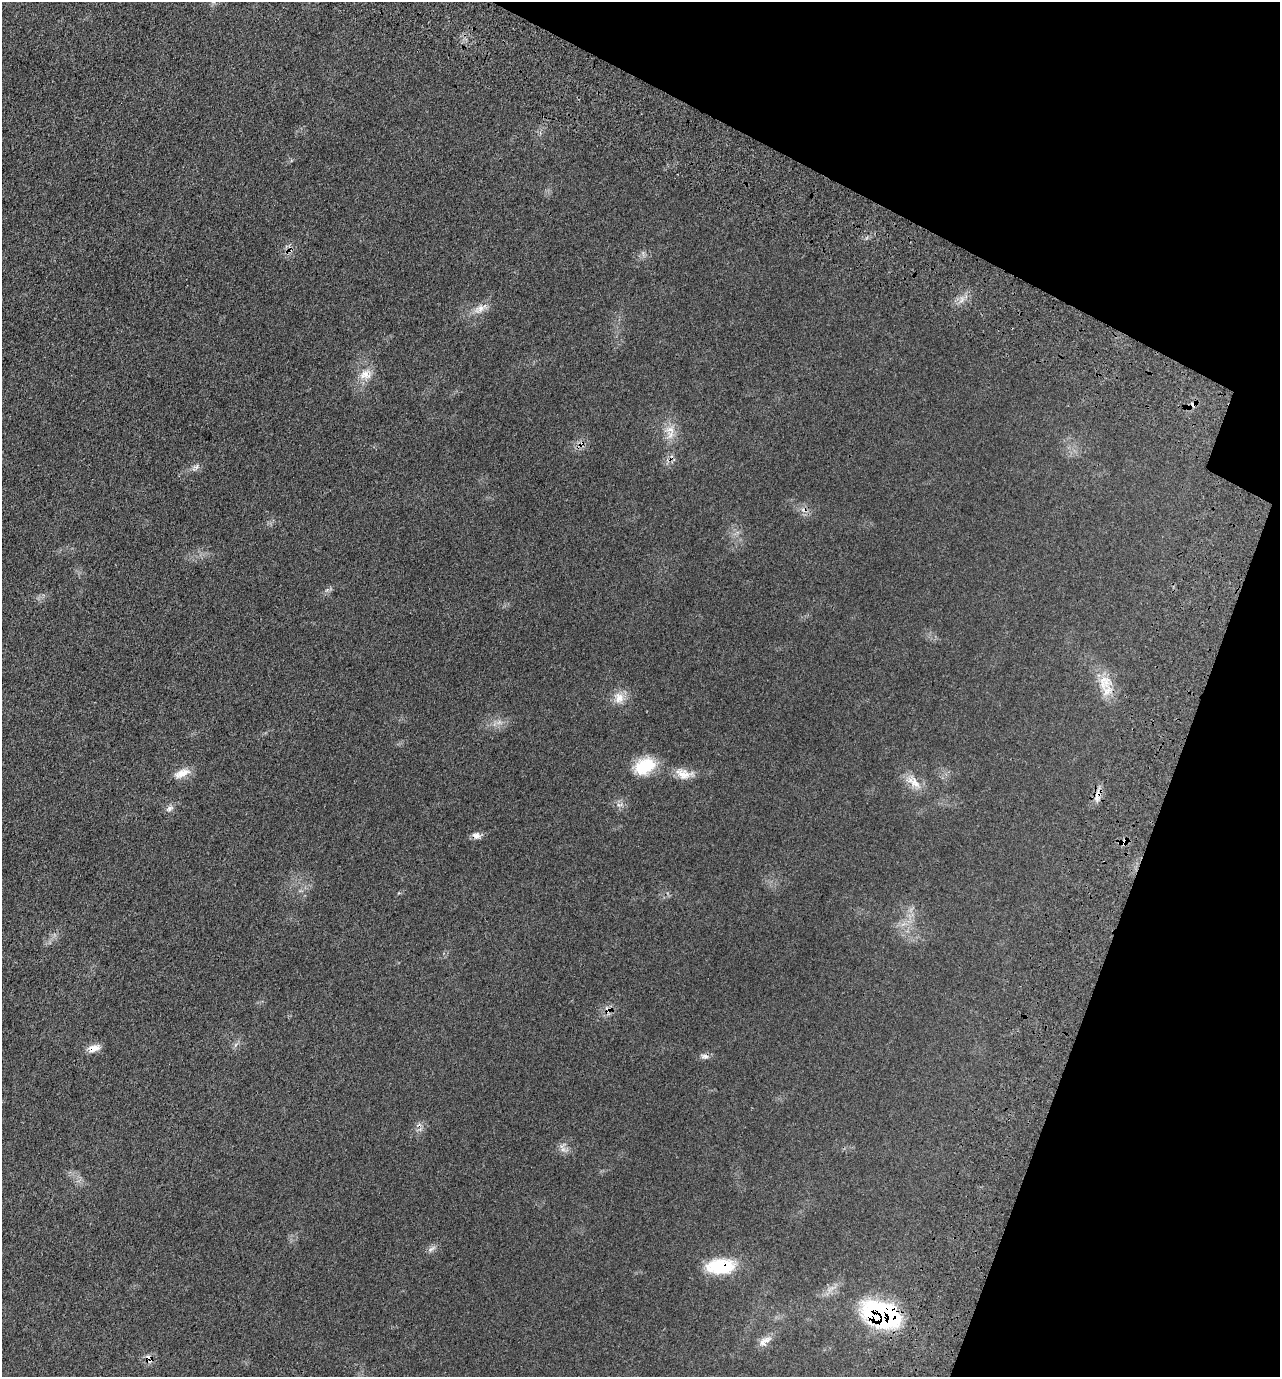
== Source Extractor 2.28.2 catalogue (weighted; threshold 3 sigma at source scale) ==
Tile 8 of 4 x 4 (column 4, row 2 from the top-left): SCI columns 4120-5397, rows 2893-4267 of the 5809 x 5792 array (HDU 1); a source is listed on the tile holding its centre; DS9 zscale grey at full resolution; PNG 1282 x 1379 px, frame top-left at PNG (2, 2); no overlay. Shown black and unused: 18% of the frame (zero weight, under 3 of 4 exposures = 9% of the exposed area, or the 3 px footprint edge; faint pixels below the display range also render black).
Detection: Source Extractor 2.28.2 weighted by HDU 2 'WHT'; one run over the whole footprint, this tile lists its part. Background 0.0661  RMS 0.005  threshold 0.0226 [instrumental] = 3 sigma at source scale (4.5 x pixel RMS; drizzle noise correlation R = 1.50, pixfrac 1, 0.05/0.05 arcsec/px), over >= 5 px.
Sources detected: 26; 3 cosmic-ray / hot-pixel residue — not listed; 1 inside a brighter listed object's ellipse — not listed separately; the other 22 listed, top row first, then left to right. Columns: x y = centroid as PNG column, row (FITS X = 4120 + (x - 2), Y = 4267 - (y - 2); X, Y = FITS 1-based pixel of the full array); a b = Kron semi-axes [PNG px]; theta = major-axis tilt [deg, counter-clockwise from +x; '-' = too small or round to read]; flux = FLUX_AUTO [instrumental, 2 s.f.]
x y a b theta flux
479 309 17 10 36 4.6
365 375 18 13 -4 6
669 429 13 6 -2 3.2
196 467 9 7 38 1.6
1104 682 23 19 85 11
619 698 16 12 -78 5.3
644 766 25 18 27 17
182 773 22 9 22 5.5
684 774 23 12 -15 6.4
915 783 23 10 -52 6.3
1097 796 19 7 79 3.7
169 808 9 6 51 1.7
476 836 11 8 -21 2.4
1124 842 10 8 37 2.5
608 1010 14 6 -60 2.2
94 1048 16 9 13 4.2
563 1149 8 5 0 1.6
431 1249 11 5 44 1.7
720 1266 32 16 3 24
882 1315 36 23 -20 85
766 1340 13 8 27 3.4
149 1358 12 6 -71 2.3
Overlapping masked pixels (flux is a lower limit): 8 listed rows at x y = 1097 796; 476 836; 1124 842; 608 1010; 94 1048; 720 1266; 882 1315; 149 1358